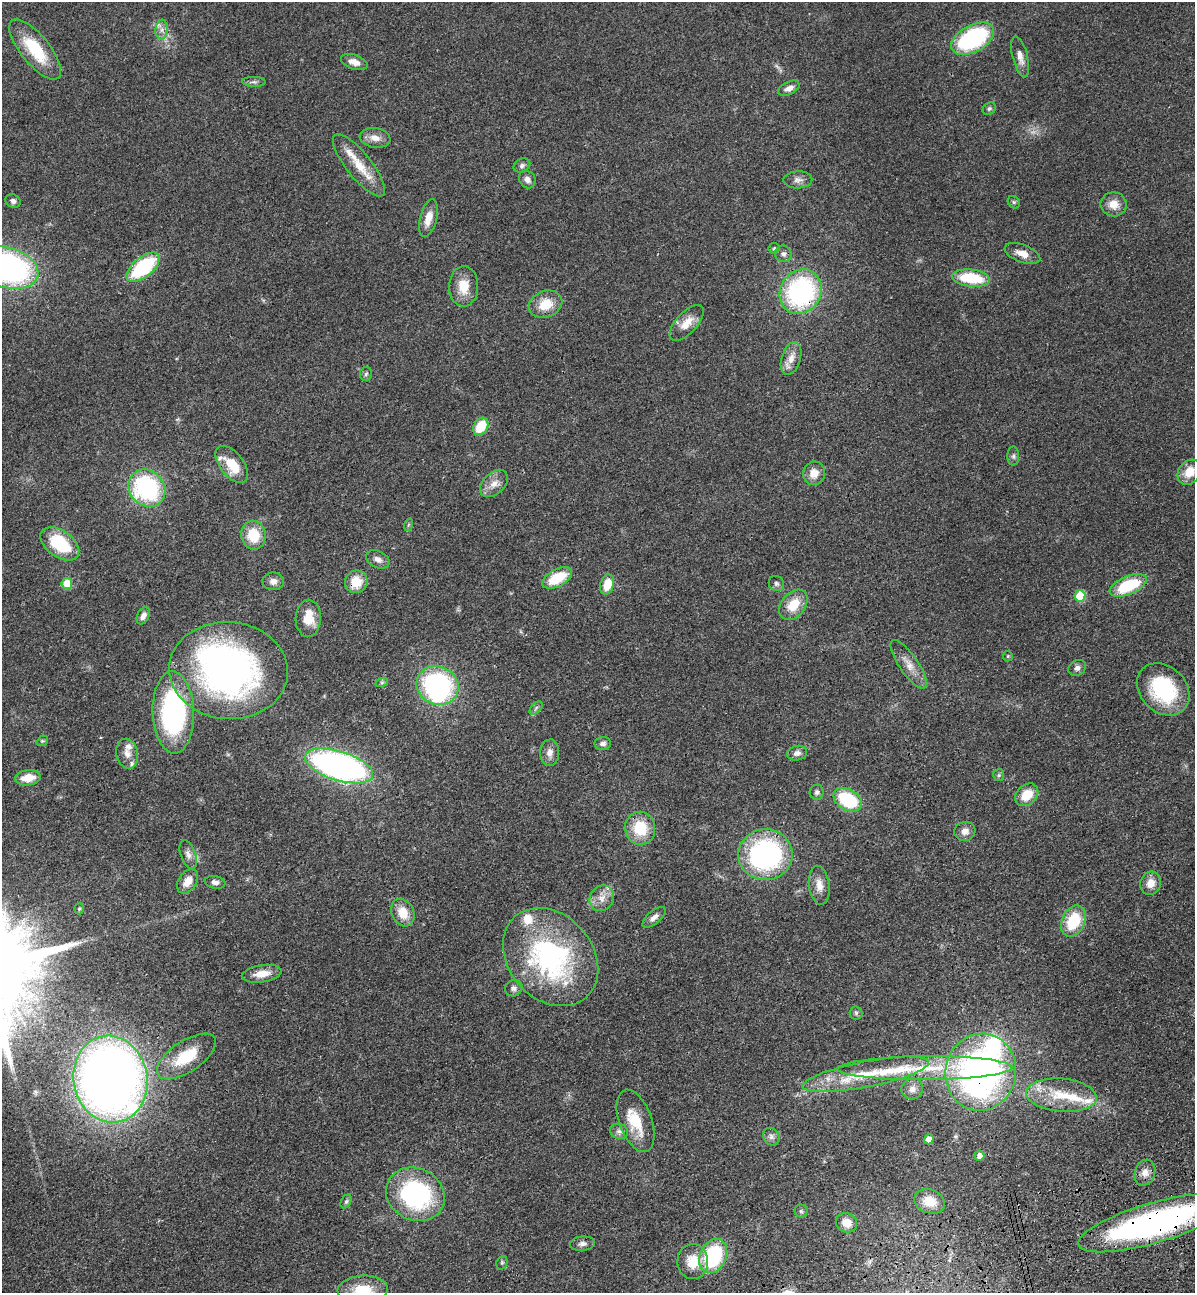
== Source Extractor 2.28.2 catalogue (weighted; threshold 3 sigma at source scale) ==
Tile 6 of 4 x 4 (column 2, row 2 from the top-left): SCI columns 1500-2692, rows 2698-3988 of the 5266 x 5394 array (HDU 1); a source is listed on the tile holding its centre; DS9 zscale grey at full resolution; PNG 1197 x 1295 px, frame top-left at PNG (2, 2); each listed source drawn as its Kron ellipse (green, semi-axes under 4 px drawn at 4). Shown black and unused: <1% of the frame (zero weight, under 3 of 4 exposures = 6% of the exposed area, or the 3 px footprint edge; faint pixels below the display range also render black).
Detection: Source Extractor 2.28.2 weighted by HDU 2 'WHT'; one run over the whole footprint, this tile lists its part. Background 0.056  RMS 0.0058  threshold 0.026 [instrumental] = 3 sigma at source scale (4.5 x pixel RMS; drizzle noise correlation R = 1.50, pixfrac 1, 0.05/0.05 arcsec/px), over >= 5 px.
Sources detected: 125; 2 inside a brighter object's white glare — neither listed nor drawn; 11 inside a brighter listed object's ellipse — not listed separately; the other 112 listed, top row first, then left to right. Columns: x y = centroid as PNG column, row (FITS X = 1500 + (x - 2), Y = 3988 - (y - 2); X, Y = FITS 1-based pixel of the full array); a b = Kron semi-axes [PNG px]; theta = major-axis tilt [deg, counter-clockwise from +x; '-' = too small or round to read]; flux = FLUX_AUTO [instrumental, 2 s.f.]
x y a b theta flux
162 29 10 6 84 2.8
973 39 23 13 29 69
35 49 37 14 -51 26
1020 57 21 7 -76 4.7
354 62 14 7 -18 4.6
254 82 11 5 -2 1.6
789 88 11 6 26 3.8
989 109 7 5 37 1.1
375 138 15 10 -10 5.3
359 165 38 12 -51 15
522 166 8 6 26 2
527 179 9 8 - 2.9
798 180 14 8 1 3
13 201 8 6 -29 2
1014 202 7 5 -45 1.1
1114 204 13 12 - 6.8
428 218 19 8 75 7
774 248 6 5 - 0.92
783 254 8 8 - 2.2
1022 254 19 8 -21 6.2
6 267 33 20 -17 180
143 267 20 10 38 50
971 278 19 8 -7 27
464 286 20 14 89 11
801 292 23 20 57 96
546 304 17 13 23 12
687 323 22 10 47 7.9
791 358 17 9 73 5.7
366 374 7 6 - 1.3
481 426 9 7 57 18
1013 456 9 6 89 1.5
232 464 22 11 -52 14
1189 472 13 10 52 9.4
814 473 12 11 - 6.6
494 484 16 10 42 5.6
147 488 20 17 -48 75
408 525 6 4 71 0.79
253 535 14 12 -80 16
60 544 22 13 -35 31
378 559 12 8 -26 3.3
557 578 16 8 28 20
273 581 11 9 -1 3.2
356 582 11 11 - 11
67 584 5 5 - 18
607 584 10 6 74 12
776 584 8 7 - 1.4
1128 585 20 9 23 32
1080 596 5 5 - 28
793 605 17 11 50 13
143 616 9 6 64 3
308 618 18 12 88 11
1008 656 5 5 - 0.69
909 664 28 9 -55 7
1077 668 9 7 33 2.4
228 671 59 48 -4 210
382 682 6 4 19 1
438 685 21 19 -23 100
1163 689 29 23 -45 47
536 708 8 4 46 1.4
173 712 41 21 -88 110
42 741 6 4 43 0.82
603 744 8 6 8 2.2
550 753 13 9 86 4.1
797 753 10 7 13 2.6
127 754 15 11 -76 4.8
339 766 35 14 -17 230
999 775 6 5 - 0.98
28 778 13 7 6 8.9
817 792 7 7 - 1.6
1027 795 13 9 43 11
848 800 15 10 -30 35
640 828 16 15 - 19
965 831 10 9 - 3.8
188 855 15 7 -70 3.3
765 855 27 25 1 100
188 881 13 9 55 6.9
215 882 10 6 -9 2.3
1150 883 12 10 66 6.6
819 885 19 10 -83 5.8
602 898 13 11 59 5.8
79 909 5 4 - 0.9
403 913 14 11 -63 9.9
654 917 14 6 40 3.1
1073 921 16 11 65 22
550 957 54 42 -48 110
262 974 20 8 9 8.1
514 988 9 8 - 2.5
856 1013 6 6 - 1.2
186 1056 34 15 33 20
925 1068 87 12 0 31
981 1072 39 35 78 230
866 1074 64 13 11 31
110 1079 43 37 -79 590
912 1089 11 10 - 4.2
1061 1095 35 16 -5 20
636 1121 33 16 -70 18
619 1131 9 7 -21 2.2
771 1137 9 7 -58 2.3
929 1139 5 4 - 6.3
979 1156 5 5 - 4.1
1145 1172 13 10 70 4.4
415 1194 30 26 -26 81
346 1201 7 5 62 1
930 1201 15 12 -20 11
801 1211 6 6 - 1.1
847 1223 11 9 -25 7.7
1154 1223 79 20 16 180
582 1244 12 7 5 2.7
713 1256 18 13 65 50
693 1261 17 15 -88 13
502 1263 7 5 69 1.1
363 1290 25 14 4 17
Overlapping masked pixels (flux is a lower limit): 5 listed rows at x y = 801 292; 356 582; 981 1072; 110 1079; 1154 1223
Isophote crosses this tile's border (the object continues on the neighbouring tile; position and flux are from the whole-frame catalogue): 3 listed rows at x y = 6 267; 1154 1223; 363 1290